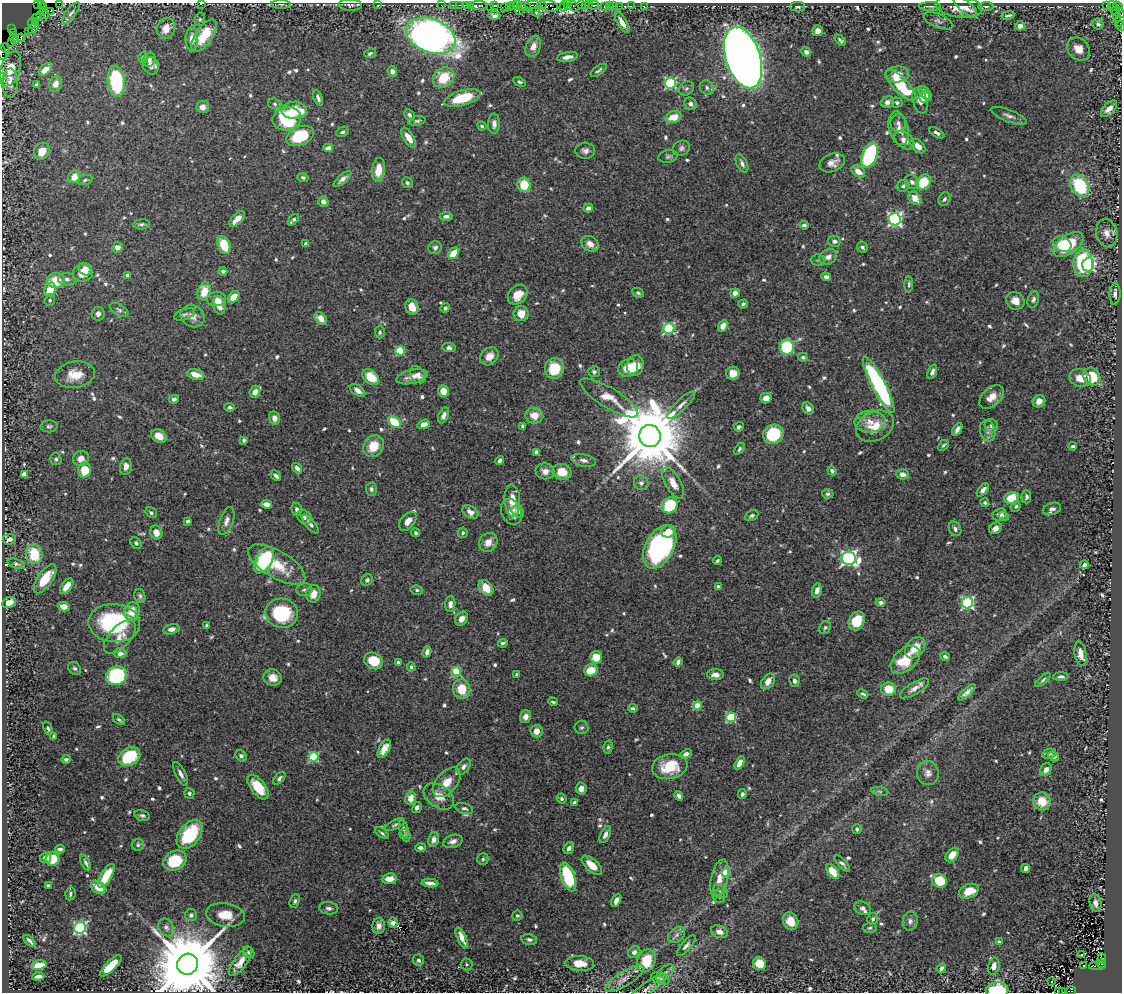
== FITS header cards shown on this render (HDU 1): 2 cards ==
NAXIS1  =                 1120
NAXIS2  =                  990

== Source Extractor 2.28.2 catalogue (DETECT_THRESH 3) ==
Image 1120 x 990 px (HDU 1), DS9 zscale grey, 1 PNG px = 1 image px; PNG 1124 x 994 px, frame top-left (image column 1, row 990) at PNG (2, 3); each listed source drawn as its Kron ellipse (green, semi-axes under 4 px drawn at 4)
Background 1.02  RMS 0.013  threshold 0.0404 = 3 sigma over >= 5 px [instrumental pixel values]
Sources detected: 707; of the 707, the 500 brightest by FLUX_AUTO listed and drawn (207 fainter detections omitted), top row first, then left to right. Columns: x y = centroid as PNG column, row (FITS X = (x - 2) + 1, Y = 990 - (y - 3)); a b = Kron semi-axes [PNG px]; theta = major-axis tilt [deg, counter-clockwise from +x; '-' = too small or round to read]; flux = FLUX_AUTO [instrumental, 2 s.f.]
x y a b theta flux
41 3 2 2 - 6.5
202 3 3 2 - 2.1
37 4 2 2 - 4.4
59 4 2 2 - 25
281 4 10 4 -1 1.8
350 5 11 6 -2 2.8
377 5 2 2 - 15
441 5 2 2 - 18
453 5 2 2 - 29
460 5 3 2 - 39
466 5 3 2 - 36
470 5 3 2 - 54
494 5 3 2 - 37
517 5 3 2 - 17
533 5 8 2 0 210
542 5 4 3 - 40
568 5 5 4 - 97
582 5 3 3 - 87
585 5 4 2 - 58
589 5 3 2 - 45
594 5 5 3 - 110
479 6 8 3 0 120
509 6 4 2 - 57
513 6 4 3 - 73
521 6 5 3 - 110
526 6 5 3 - 180
549 6 9 5 -18 200
564 6 5 3 - 93
574 6 6 3 -55 61
609 6 2 2 - 20
613 6 3 2 - 38
619 6 2 2 - 23
631 6 2 2 - 9.4
644 6 3 2 - 38
930 6 11 2 -1 1.8
986 6 7 3 1 1.8
1107 6 3 3 - 58
1113 6 5 2 - 32
43 7 3 3 - 91
490 7 2 2 - 8.2
505 7 2 2 - 11
604 7 2 2 - 36
798 7 7 5 0 2.2
959 7 23 11 -7 17
965 7 15 6 -42 6.7
1118 7 6 4 -47 74
43 11 3 3 - 150
51 11 3 2 - 28
519 11 3 2 - 20
536 12 5 4 - 2.3
1119 12 8 5 -23 120
71 13 13 5 53 3.3
45 15 4 3 - 48
1008 15 6 3 12 2
41 16 2 2 - 13
494 16 6 4 0 3.5
37 18 3 2 - 30
1117 18 4 3 - 54
200 19 7 5 76 1.7
1120 19 8 3 71 200
938 21 15 7 -22 3.9
36 22 4 3 - 31
622 22 12 5 -60 7.6
32 23 5 3 - 54
1098 24 6 5 - 3.1
1020 26 5 4 - 6.1
1121 26 5 2 - 27
33 28 6 3 51 100
166 28 10 9 - 9.9
11 29 4 2 - 3.4
28 31 2 2 - 17
818 31 5 5 - 5.3
13 33 3 3 - 77
204 35 18 8 55 24
431 36 26 16 -21 570
13 38 3 3 - 140
21 38 4 3 - 28
192 39 12 6 89 7.7
16 40 3 3 - 290
840 40 6 4 -41 2
11 43 3 2 - 14
533 46 11 7 70 7.6
5 48 5 3 - 39
1078 49 13 10 -47 9.8
806 52 5 4 - 3.9
2 53 7 2 -82 40
370 53 6 4 21 2
143 57 5 5 - 3
567 57 10 5 9 5.9
743 57 32 17 -72 1200
149 60 7 6 - 2.6
151 66 9 8 - 4.8
10 69 18 9 72 14
45 69 8 5 42 7.3
599 70 9 3 35 2
392 71 5 4 - 4.5
897 74 12 8 3 9.5
2 76 3 2 - 16
444 77 11 9 37 26
116 81 16 8 -84 75
519 82 7 4 -24 1.7
10 83 14 8 88 6.7
670 83 5 5 - 95
56 84 8 6 68 5.8
36 85 4 4 - 1.7
901 85 20 7 -47 51
686 88 8 6 41 2.6
707 88 7 6 - 3
925 93 8 5 -54 7.4
924 97 6 5 - 7.2
318 98 8 4 -69 2.8
462 98 18 7 16 32
920 101 13 7 -74 7
887 102 6 5 - 4.5
897 103 5 5 - 2.1
275 104 7 5 -18 1.9
691 104 6 5 - 3.7
203 107 6 6 - 3.9
1109 109 10 5 45 6.9
294 110 12 8 1 23
409 115 6 5 - 2.5
1009 116 19 6 -21 5
674 117 8 5 18 15
287 118 14 11 12 89
417 121 9 4 10 2
898 123 9 8 - 3.8
494 124 10 6 89 4.3
482 126 5 4 - 1.7
899 128 17 9 -77 6.9
342 132 6 4 25 2.2
937 133 8 4 -30 3.4
300 136 14 9 24 52
408 138 11 5 -58 9.2
904 140 11 7 -38 6.9
918 146 9 5 -43 7.4
328 148 5 4 - 4.5
681 148 9 7 31 2.9
42 151 9 7 58 10
585 151 10 8 -4 4
870 155 13 7 68 110
668 157 10 6 11 2.3
742 163 10 5 -63 4.2
832 163 13 9 22 6.5
378 170 12 6 83 14
858 171 8 5 -36 9
74 177 6 6 - 8.9
303 177 5 4 - 1.8
342 179 11 4 40 3.8
85 180 8 4 18 1.7
912 182 8 6 -46 2.8
924 182 8 6 44 24
407 183 6 5 - 1.8
524 185 7 6 - 22
903 186 6 5 - 2.1
1080 186 12 8 -58 57
915 198 7 5 -48 12
944 199 7 5 62 2.7
323 202 5 5 - 4.3
588 208 5 4 - 3.9
446 216 6 4 4 3.1
237 219 10 5 43 8.2
894 219 6 6 - 200
293 220 7 3 45 2.8
141 224 8 5 8 2.3
804 225 4 4 - 2.3
1107 233 14 10 -78 8
834 241 6 5 - 3.3
306 244 4 4 - 3.5
590 244 9 7 -38 8.6
1062 244 9 7 -27 15
224 245 9 6 -69 25
1068 245 17 9 36 45
117 247 5 5 - 6.4
863 247 6 5 - 2
435 248 7 6 - 2.6
453 253 6 4 47 15
828 257 9 7 32 5.7
818 260 7 6 - 2.1
1083 263 14 9 -89 68
1088 264 7 6 - 170
85 269 7 6 - 7.1
223 271 4 4 - 2.5
83 273 10 9 - 11
127 275 4 3 - 3.2
826 277 5 4 - 3.3
67 279 9 6 -5 3.4
56 280 8 7 - 22
909 284 8 3 87 1.8
50 290 7 5 69 19
204 291 9 6 76 17
638 293 6 4 -27 1.9
735 293 5 4 - 4.6
1115 294 10 5 87 4.5
518 295 11 8 44 13
234 297 6 4 51 13
216 299 9 7 1 6.3
1033 299 8 5 71 2.6
50 300 6 5 - 1.9
1015 301 9 8 - 7.3
743 304 5 3 - 1.7
219 305 9 6 -80 12
412 307 8 6 -68 12
445 308 5 4 - 2
119 310 10 5 -29 2.5
98 314 7 6 - 3.9
185 314 11 5 20 2.3
521 314 7 7 - 12
193 316 12 10 -32 7.7
321 318 7 5 -48 7.5
723 326 6 4 66 9
669 328 5 5 - 100
380 332 6 5 - 1.9
787 347 7 7 - 56
449 348 7 4 -6 2.6
400 351 5 4 - 52
489 356 10 8 44 7.8
803 357 5 4 - 1.8
635 365 10 8 80 14
554 368 10 9 - 28
628 368 10 8 28 17
594 372 5 5 - 2
932 372 7 4 69 3
733 373 7 6 - 7.2
195 374 9 5 -13 11
75 375 20 13 10 18
418 375 9 7 -52 4.2
371 377 9 6 -42 20
412 377 16 7 13 7.5
1092 377 9 8 - 26
1080 378 11 8 -16 10
879 385 31 6 -63 160
358 390 9 5 -35 4.7
444 391 6 5 - 11
255 392 6 5 - 6.5
992 397 14 9 42 9.3
609 398 33 10 -31 19
766 398 6 5 - 6.3
174 399 5 4 - 2.5
1039 401 6 6 - 7.9
681 405 19 5 44 5.8
230 407 5 4 - 1.8
808 408 6 5 - 3.4
444 415 8 5 66 4.3
534 416 9 8 - 10
274 418 7 5 -77 4.8
394 422 7 5 -38 33
870 422 15 10 2 12
424 424 6 4 17 6.1
49 426 8 6 3 2.2
523 426 4 4 - 2.4
875 426 20 14 27 19
991 426 7 6 - 2.7
739 427 5 4 - 2.3
957 429 7 3 59 3.6
988 431 11 7 -78 4.1
773 434 10 9 - 58
159 436 8 6 -30 8.1
650 436 11 11 - 12000
244 440 4 3 - 2
943 445 6 4 44 1.7
373 446 11 9 51 18
1073 446 4 3 - 1.7
739 449 7 4 57 1.9
537 452 4 4 - 9
56 459 6 6 - 2.2
81 459 8 7 - 7.6
584 460 12 6 -12 4.2
500 461 5 4 - 3.3
126 467 8 6 80 5.1
297 468 6 4 -53 4.4
84 470 7 6 - 24
545 471 9 8 - 5.7
832 471 5 4 - 2.4
562 472 9 8 - 13
24 474 4 4 - 8
903 474 6 5 - 4.6
276 476 6 4 -45 2.6
641 483 7 7 - 3.2
673 483 17 7 -61 10
371 489 6 5 - 2.7
983 490 8 4 49 4
828 494 6 4 5 1.9
1026 497 6 4 -89 1.7
1012 498 7 6 - 26
512 500 16 8 -87 13
985 503 4 4 - 1.8
267 504 6 4 -9 6.6
670 505 8 7 - 46
1016 506 5 4 - 1.9
297 509 6 5 - 3.7
1052 509 9 6 17 4.1
470 512 8 6 -33 5.7
511 512 13 10 -65 7.3
518 512 6 5 - 3.5
151 513 6 5 - 2.2
1000 514 7 6 - 4.9
752 516 7 5 26 2.3
1004 516 5 4 - 2.3
304 517 8 6 -36 3.2
188 521 4 3 - 3
226 521 14 6 70 5.1
408 521 11 6 50 6.9
310 524 12 4 -49 3.2
995 528 7 5 33 4.6
955 529 8 6 -59 3.3
668 531 7 6 - 7.7
156 533 7 6 - 8.9
416 533 4 3 - 1.8
463 533 5 5 - 1.7
9 539 6 5 - 4.3
488 542 10 8 50 8.5
136 543 6 4 -46 2
660 547 23 14 61 220
34 554 10 8 -82 34
849 558 7 6 - 280
264 560 14 8 60 87
717 561 4 3 - 1.7
16 564 9 4 -18 2.1
277 564 32 13 -30 34
1084 565 4 3 - 2.8
45 579 17 7 55 21
367 580 6 5 - 2.2
67 586 9 5 53 11
718 587 3 3 - 3.9
486 588 9 6 -52 14
304 590 8 6 5 2.6
417 590 6 5 - 1.9
817 591 7 5 78 5.4
313 594 9 7 76 9.1
140 596 7 5 -72 2.2
9 602 7 5 25 8.7
881 602 5 4 - 3
967 603 6 5 - 140
450 604 8 5 86 5.3
63 607 6 4 -14 6.3
132 611 9 8 - 15
282 613 16 14 -12 64
461 619 7 6 - 5.8
857 621 10 7 64 25
114 623 26 19 -4 99
206 625 4 3 - 1.9
825 628 7 5 57 1.9
171 629 8 5 14 3.8
120 637 20 10 48 11
503 643 4 3 - 2
915 648 12 8 48 14
427 652 6 4 74 3
120 653 6 5 - 4.1
1080 653 12 6 -80 7.2
945 656 5 3 - 2.2
596 657 6 6 - 17
905 660 17 10 43 29
374 661 10 8 -29 23
398 662 4 3 - 3
678 662 5 4 - 3
411 667 4 4 - 1.9
75 668 7 5 -42 2.2
591 670 7 6 - 18
456 671 5 4 - 50
517 675 4 4 - 1.7
715 675 8 5 -3 4.8
116 676 11 9 27 90
1061 677 8 4 2 2.5
273 678 9 8 - 8.8
1043 680 9 4 42 2
768 681 9 6 55 7.1
794 681 6 5 - 2.8
914 688 16 6 31 6.1
462 689 10 8 -74 20
889 689 7 7 - 17
967 692 11 4 41 4
863 694 5 3 - 1.7
553 702 5 3 - 1.8
697 706 4 4 - 23
633 708 5 3 - 1.8
526 717 6 5 - 3.8
731 717 5 5 - 68
119 720 7 4 -37 1.9
48 728 7 4 -69 1.7
582 728 7 6 - 2.3
537 731 6 6 - 7.2
54 736 4 3 - 1.7
608 747 7 4 76 2.1
384 749 10 5 61 8.5
686 754 6 4 25 3.7
1049 754 7 5 12 2
241 756 6 5 - 3
1054 756 6 4 -31 2.7
129 757 11 8 31 53
314 757 5 5 - 66
66 759 4 4 - 2
740 763 7 4 62 7.7
464 767 9 6 52 3.4
670 767 18 12 10 30
1046 770 7 5 54 5.3
928 773 12 11 - 5.9
181 774 13 5 -63 4.1
279 778 8 4 47 2.2
447 782 17 10 49 15
258 787 14 7 -53 23
581 789 6 5 - 5.2
880 791 8 4 -9 1.7
189 793 5 5 - 2.1
742 794 5 4 - 2.2
439 796 17 11 -34 13
679 796 5 4 - 2.2
411 798 7 5 81 9
561 799 5 4 - 1.8
1042 801 9 8 - 17
574 802 4 3 - 2
417 808 6 4 61 3.1
464 808 9 5 -17 2.4
142 815 8 5 -15 2.3
395 825 11 4 25 2.1
404 829 9 4 -74 2.2
857 829 5 4 - 1.8
382 833 8 3 -35 2
190 834 16 10 52 58
405 835 6 5 - 1.8
605 835 9 5 64 3.8
434 839 8 5 79 4.2
453 841 10 6 17 5
138 845 6 6 - 2
420 848 5 4 - 2.7
569 848 6 5 - 3.4
60 849 5 3 - 1.9
952 855 8 5 51 10
45 858 5 5 - 4
52 859 7 7 - 22
483 859 6 5 - 1.8
175 861 12 9 30 35
86 863 9 4 -64 2.5
842 864 10 4 -46 2.5
592 865 12 6 -42 15
1025 868 4 3 - 3.5
833 871 8 5 -53 15
726 872 4 4 - 33
106 876 13 5 59 26
568 877 15 6 -71 61
719 878 19 8 77 10
389 879 8 5 7 9.3
939 881 8 6 -29 30
430 883 8 4 -4 4.9
49 885 4 3 - 2.1
99 888 8 5 -33 12
721 891 8 6 -37 2.7
969 891 10 7 20 16
70 894 6 5 - 1.9
719 896 7 6 - 2.2
616 900 7 4 63 4.7
295 901 7 5 67 2
1095 903 9 5 -75 4.6
329 908 9 6 -6 3.1
863 908 9 6 -24 3.8
191 915 6 6 - 2.3
225 915 19 11 -10 15
517 915 5 5 - 1.8
873 919 6 5 - 1.9
791 921 9 7 -64 12
910 921 9 7 80 4
393 923 5 4 - 4.4
379 926 8 6 86 4.7
166 927 9 7 -59 3.5
80 928 6 5 - 160
870 928 7 5 4 1.8
719 932 8 6 -20 5.8
677 935 9 6 42 3.4
462 938 11 4 -66 8.1
529 939 8 5 -13 2.9
30 941 7 3 -44 2.8
999 942 4 3 - 2.4
686 946 13 5 49 3.6
248 952 6 5 - 1.9
634 952 6 5 - 3.3
1082 955 4 2 - 2.7
1102 959 5 3 - 30
418 960 6 5 - 2.4
241 961 17 6 54 9.5
646 961 12 9 68 27
580 963 14 7 -4 11
188 964 11 10 - 16000
467 964 6 6 - 1.7
759 964 7 6 - 18
1101 964 3 3 - 260
39 965 8 4 10 17
111 966 14 5 44 27
994 966 8 5 76 5.9
1083 966 3 2 - 2.2
1097 966 8 3 2 340
941 968 5 3 - 3
665 973 11 6 45 3.4
38 976 6 3 6 3.3
625 979 22 7 31 7.5
660 979 10 5 -21 2.6
1051 982 3 3 - 3.7
647 988 23 5 35 4.9
997 990 11 8 4 51
1071 991 5 4 - 380
1059 992 3 2 - 4.3
1063 992 2 2 - 4
At the frame edge (FLAGS 8, measured only in part): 13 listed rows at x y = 41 3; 202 3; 37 4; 59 4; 1120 19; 1121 26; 2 53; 2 76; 188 964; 997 990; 1071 991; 1059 992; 1063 992
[207 fainter detections neither listed nor drawn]